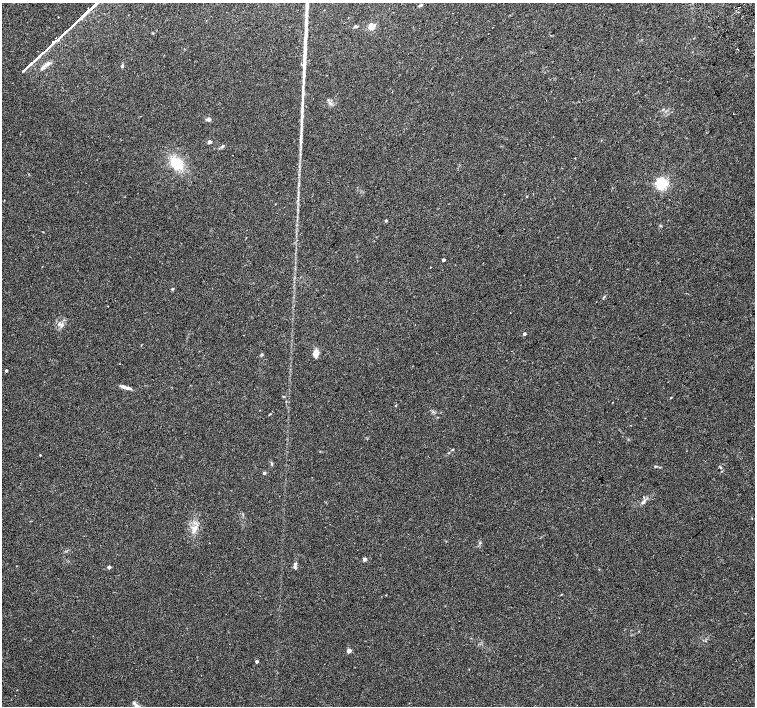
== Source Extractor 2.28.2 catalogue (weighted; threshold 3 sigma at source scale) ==
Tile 10 of 4 x 4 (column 2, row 3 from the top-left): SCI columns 1555-3060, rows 1672-3079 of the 6116 x 6093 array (HDU 1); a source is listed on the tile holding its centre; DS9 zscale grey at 2 x 2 block average (1 PNG px = mean of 2 x 2 image px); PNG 757 x 708 px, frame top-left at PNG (2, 3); no overlay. Shown black and unused: <1% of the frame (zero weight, under 2 of 3 exposures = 3% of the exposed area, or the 3 px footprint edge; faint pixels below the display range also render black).
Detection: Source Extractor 2.28.2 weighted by HDU 2 'WHT'; one run over the whole footprint, this tile lists its part. Background 0.05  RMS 0.0057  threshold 0.0257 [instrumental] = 3 sigma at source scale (4.5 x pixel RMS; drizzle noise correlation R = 1.50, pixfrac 1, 0.0396/0.0396 arcsec/px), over >= 5 px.
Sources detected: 52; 2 cosmic-ray / hot-pixel residue — not listed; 4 inside a brighter listed object's ellipse — not listed separately; the other 46 listed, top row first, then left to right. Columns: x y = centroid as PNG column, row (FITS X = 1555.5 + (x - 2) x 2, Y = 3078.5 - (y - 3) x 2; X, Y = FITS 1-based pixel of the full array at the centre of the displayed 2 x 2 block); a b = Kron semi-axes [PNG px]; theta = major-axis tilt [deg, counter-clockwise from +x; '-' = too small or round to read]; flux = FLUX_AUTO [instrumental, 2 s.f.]
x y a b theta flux
420 5 5 3 - 1.6
356 26 5 3 - 1.6
371 27 3 3 - 39
48 64 11 4 36 5.4
122 66 4 3 - 1.5
303 85 8 2 73 2.7
302 103 13 2 89 6.1
733 114 2 2 - 3
302 117 12 3 -86 6.7
208 120 6 4 7 3.1
301 136 13 3 85 6.2
601 140 2 2 - 0.52
209 142 2 2 - 8.8
222 147 5 2 - 1.4
232 155 2 2 - 1.1
177 163 17 13 -38 33
662 184 4 3 - 270
386 221 2 2 - 2.5
660 226 3 3 - 1.1
443 260 2 2 - 4.9
172 289 4 2 - 1.1
604 297 5 2 - 1.1
62 325 6 4 84 3.3
524 334 2 2 - 3.7
316 353 8 6 76 7.7
262 354 4 3 - 1.6
6 370 3 2 - 1.4
127 388 10 4 -14 4.9
671 398 3 2 - 0.63
270 414 3 2 - 0.78
453 449 3 2 - 0.89
40 455 2 2 - 0.97
272 464 4 3 - 1.5
655 466 3 2 - 0.84
721 468 4 3 - 1.6
264 473 2 2 - 4.4
643 502 6 3 51 3
194 528 9 5 30 6.8
365 559 2 2 - 8.1
295 564 6 3 82 2.6
109 567 2 2 - 5.9
386 595 2 2 - 0.6
349 651 3 2 - 11
257 661 2 2 - 5.5
469 669 2 2 - 0.43
136 705 14 4 -42 5.5
Isophote crosses this tile's border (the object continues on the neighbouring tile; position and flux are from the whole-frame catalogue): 1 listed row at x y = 136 705
Diffuse or blended objects may show on this block-average render without a row.